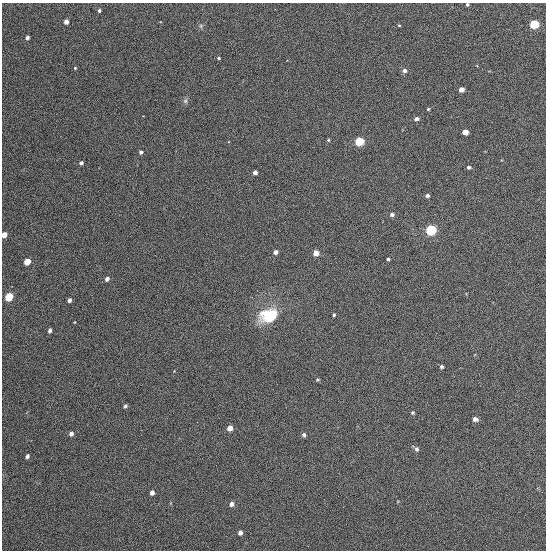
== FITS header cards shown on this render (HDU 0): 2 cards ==
NAXIS1  =                  544
NAXIS2  =                  548

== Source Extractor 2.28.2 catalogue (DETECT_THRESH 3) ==
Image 544 x 548 px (HDU 0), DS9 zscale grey, 1 PNG px = 1 image px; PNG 548 x 552 px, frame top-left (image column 1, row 548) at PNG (2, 3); no overlay
Background 1390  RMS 64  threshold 193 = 3 sigma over >= 5 px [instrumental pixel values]
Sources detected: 49; all 49 listed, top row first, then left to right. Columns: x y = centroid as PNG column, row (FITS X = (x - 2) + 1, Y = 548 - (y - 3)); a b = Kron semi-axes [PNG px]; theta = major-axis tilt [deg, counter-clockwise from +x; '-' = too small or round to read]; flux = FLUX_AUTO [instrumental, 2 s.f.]
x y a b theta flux
467 4 3 3 - 5900
99 11 4 3 - 9400
66 22 4 4 - 32000
534 24 5 5 - 270000
399 25 4 3 - 3700
201 26 6 4 -72 6500
27 38 4 3 - 15000
219 58 4 3 - 5500
75 68 4 4 - 4500
404 70 5 5 - 15000
461 89 4 4 - 34000
185 101 8 6 64 11000
428 109 3 3 - 4500
416 119 5 4 - 16000
465 132 5 4 - 53000
328 140 4 4 - 5300
359 141 5 5 - 320000
141 152 3 3 - 14000
81 163 4 3 - 13000
469 167 5 4 - 8800
255 172 4 4 - 24000
427 195 4 3 - 11000
392 214 5 4 - 13000
431 230 5 5 - 530000
4 234 4 4 - 57000
275 252 4 4 - 22000
316 253 4 4 - 50000
388 259 3 3 - 7000
27 261 5 4 - 110000
107 279 4 4 - 20000
9 297 5 4 - 230000
69 300 4 4 - 18000
334 315 3 3 - 6300
268 316 19 14 17 190000
74 322 3 2 - 3300
50 330 4 3 - 14000
441 367 4 4 - 8100
317 380 4 4 - 5800
125 406 5 4 - 8900
412 413 4 4 - 5800
475 419 5 4 - 18000
230 428 5 4 - 36000
71 433 5 4 - 18000
304 435 5 5 - 10000
417 449 6 5 - 11000
27 456 4 3 - 12000
152 492 5 4 - 19000
232 504 6 5 - 16000
240 532 5 4 - 15000
At the frame edge (FLAGS 8, measured only in part): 2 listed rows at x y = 467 4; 4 234